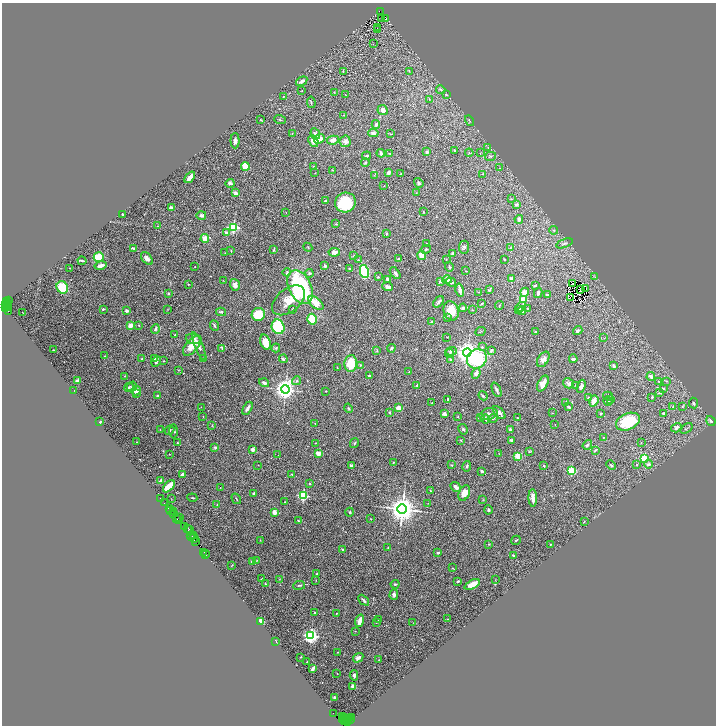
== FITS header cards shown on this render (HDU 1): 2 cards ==
NAXIS1  =                 1428
NAXIS2  =                 1447

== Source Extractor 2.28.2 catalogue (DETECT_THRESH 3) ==
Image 1428 x 1447 px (HDU 1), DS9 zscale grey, zoomed out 1/2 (1 PNG px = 2 x 2 image px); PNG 718 x 728 px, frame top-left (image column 1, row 1446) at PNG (2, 3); each listed source drawn as its Kron ellipse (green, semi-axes under 4 px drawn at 4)
Background 1.04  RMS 0.047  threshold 0.141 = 3 sigma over >= 5 px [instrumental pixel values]
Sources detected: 463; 60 cannot appear on this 1/2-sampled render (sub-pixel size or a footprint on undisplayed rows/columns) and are neither listed nor drawn; the other 403 listed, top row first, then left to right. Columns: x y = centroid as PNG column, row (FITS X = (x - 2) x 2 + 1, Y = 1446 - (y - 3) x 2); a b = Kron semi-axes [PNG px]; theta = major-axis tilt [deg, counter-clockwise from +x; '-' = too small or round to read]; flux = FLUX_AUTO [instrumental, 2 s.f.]
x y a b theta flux
381 12 4 2 - 350
381 19 2 1 - 6.5
385 19 2 2 - 3.7
377 28 2 1 - 52
377 30 3 2 - 5.6
373 44 3 2 - 3.7
343 71 4 2 - 7.9
409 71 3 2 - 3.6
302 81 6 3 34 29
441 90 5 3 - 14
302 91 2 2 - 3.3
334 92 3 2 - 5.2
446 94 3 3 - 8.2
345 95 2 1 - 2.9
283 96 2 1 - 3.6
429 99 2 2 - 3.2
311 102 6 3 -82 11
383 110 5 5 - 41
344 115 3 2 - 4.6
261 120 3 2 - 4.6
280 120 6 2 -21 7.5
470 121 5 2 - 5.8
376 125 4 3 - 14
292 133 2 2 - 3.5
373 133 5 4 - 28
315 134 6 4 -65 24
391 134 4 2 - 5.1
319 139 5 4 - 87
333 140 6 4 10 45
235 141 7 4 -88 35
313 141 6 4 -62 79
345 141 6 5 - 29
488 147 3 2 - 4.8
455 150 2 2 - 11
427 152 3 3 - 16
381 153 4 3 - 20
469 153 4 3 - 6.7
480 153 3 2 - 2.9
390 154 3 2 - 4.5
367 156 4 2 - 15
490 156 5 3 - 15
365 163 4 3 - 10
245 166 4 4 - 160
314 167 3 2 - 4
500 168 3 2 - 4.6
333 170 2 2 - 7.7
389 172 4 3 - 23
315 173 2 2 - 3.5
401 174 4 2 - 8.8
483 174 3 2 - 5.3
374 175 3 2 - 4.5
190 177 6 3 50 94
230 183 4 3 - 28
419 183 5 3 - 16
384 186 2 1 - 3.3
236 193 4 3 - 30
416 193 3 2 - 2.8
511 199 4 3 - 5.3
325 201 3 2 - 13
345 202 10 10 - 370
516 205 3 3 - 32
171 207 3 2 - 20
286 212 2 1 - 2.4
423 212 2 2 - 6.2
123 215 2 2 - 19
201 215 5 3 - 26
519 219 4 3 - 28
336 224 2 2 - 8
158 226 3 2 - 5.5
234 227 3 3 - 1000
553 230 4 3 - 12
226 233 2 2 - 70
386 233 3 2 - 8.1
205 239 4 4 - 86
564 243 8 2 20 13
427 244 3 2 - 11
308 247 4 3 - 6.8
464 247 6 5 - 17
133 248 3 2 - 17
510 248 2 2 - 3.5
426 249 5 3 - 16
273 250 3 2 - 10
231 251 2 2 - 4.7
334 252 5 3 - 40
225 253 3 2 - 3.8
452 253 4 3 - 11
353 255 3 2 - 4
421 255 5 3 - 130
99 257 5 4 - 250
147 258 7 4 -49 38
398 259 3 2 - 6.9
446 259 3 2 - 5.7
504 259 2 2 - 4.6
359 260 3 2 - 4.7
82 261 4 2 - 14
101 266 6 3 14 65
195 266 2 1 - 4.3
325 266 4 3 - 20
449 267 5 3 - 14
69 268 2 1 - 2.9
350 269 2 2 - 20
364 271 6 4 -80 760
465 271 2 2 - 3.6
287 272 4 3 - 11
309 273 4 4 - 13
395 273 7 3 -53 19
378 277 3 3 - 9.3
595 277 3 2 - 5.2
388 279 4 3 - 32
511 279 2 2 - 100
223 280 2 2 - 2.7
447 280 5 4 - 81
440 281 4 3 - 14
451 282 5 4 - 23
572 283 4 1 - 3
188 284 2 2 - 7.3
235 285 6 4 -72 36
535 285 3 2 - 8.7
62 287 6 5 - 230
300 287 18 11 -64 1800
388 287 5 3 - 37
586 289 4 1 - 1.3
460 290 6 2 -77 41
489 290 4 2 - 9
580 290 2 1 - 1.6
479 292 3 1 - 2.4
525 292 5 3 - 83
538 293 5 3 - 29
168 294 3 2 - 11
547 295 3 3 - 17
570 297 2 1 - 2.5
9 300 3 2 - 200
289 300 19 11 39 130
524 300 3 2 - 350
6 302 2 2 - 160
439 302 6 3 52 22
316 303 9 5 -41 120
8 304 3 1 - 260
482 304 3 2 - 11
5 305 4 2 - 360
7 306 2 1 - 260
499 306 4 3 - 7
5 307 2 1 - 26
521 307 5 3 - 22
463 308 4 4 - 14
527 308 3 2 - 5
103 309 3 2 - 13
293 309 2 2 - 8.5
519 309 4 3 - 8.7
167 310 2 2 - 3.8
472 310 3 1 - 3.6
8 311 2 1 - 270
126 311 4 3 - 17
451 311 10 7 -71 140
522 311 4 3 - 25
221 312 5 3 - 15
23 313 2 1 - 4.2
258 314 6 6 - 280
447 318 4 3 - 7.6
312 319 5 4 - 260
432 322 3 2 - 8.4
139 325 2 2 - 3.8
130 326 2 2 - 140
214 326 5 3 - 15
278 327 7 6 - 1000
155 329 5 3 - 15
480 331 6 2 25 6.6
578 331 5 4 - 21
536 332 3 2 - 7
175 335 2 2 - 6
447 337 3 2 - 4.2
604 338 3 2 - 4.4
193 339 7 5 -5 29
265 342 8 5 -72 140
192 346 12 6 48 100
199 346 15 4 -68 31
482 347 3 3 - 12
222 348 4 2 - 10
276 348 4 4 - 9.7
391 348 4 3 - 16
53 350 2 1 - 4.3
491 350 4 3 - 11
377 351 3 3 - 6.4
451 351 5 4 - 13
450 353 5 3 - 9.3
467 353 4 4 - 7400
105 356 3 2 - 4.7
142 359 3 2 - 9.1
154 359 4 2 - 8.8
204 359 3 3 - 6.9
283 359 4 3 - 23
477 359 10 9 - 590
543 359 8 5 58 33
573 359 4 3 - 25
451 360 4 3 - 16
156 361 5 3 - 21
164 361 2 2 - 4.7
351 364 8 6 86 230
361 365 3 3 - 7.9
613 366 4 3 - 27
337 368 2 2 - 3.6
178 370 2 1 - 2.9
409 372 3 1 - 3.5
476 373 5 4 - 33
125 376 3 2 - 8.1
369 376 2 2 - 15
651 377 4 3 - 41
77 381 4 2 - 20
297 381 4 3 - 13
658 381 4 2 - 5.3
667 381 3 3 - 7.4
264 383 5 3 - 25
543 383 8 5 61 66
568 383 6 4 -33 21
417 385 3 2 - 11
576 386 4 2 - 4.2
581 386 7 4 70 28
129 387 5 3 - 12
132 387 5 4 - 17
663 388 4 3 - 7.2
285 389 4 4 - 7300
74 390 2 1 - 2.4
496 390 7 2 -67 20
136 391 5 4 - 48
326 391 2 2 - 6.6
137 393 3 2 - 15
660 393 4 3 - 8.3
157 396 3 3 - 9.1
483 396 5 2 - 13
608 396 5 3 - 14
652 397 3 2 - 11
588 398 4 3 - 19
447 399 3 2 - 8.8
611 399 4 3 - 7.6
594 401 6 3 71 84
608 401 5 4 - 19
566 402 3 2 - 8.2
432 403 2 2 - 2.6
693 403 5 3 - 13
673 406 3 3 - 7.9
683 406 3 2 - 5.9
201 407 2 1 - 2.7
569 407 3 2 - 16
247 408 7 2 59 27
348 408 5 3 - 8.9
398 408 3 3 - 83
390 413 3 2 - 12
499 413 8 4 -47 45
553 413 3 2 - 4.4
601 413 2 2 - 10
664 413 3 2 - 19
444 414 4 3 - 54
488 414 9 5 16 36
203 416 2 2 - 3.2
458 417 2 2 - 9.7
480 417 3 2 - 14
517 418 2 2 - 7
485 419 4 3 - 27
493 419 5 2 - 7.2
711 421 5 3 - 31
100 422 2 2 - 15
628 422 12 8 23 340
315 423 2 2 - 3.1
212 425 4 3 - 6.3
555 425 2 2 - 2.2
676 428 5 3 - 27
686 428 7 2 37 9.6
463 429 5 4 - 15
160 430 3 2 - 3.4
170 430 5 3 - 11
510 430 3 3 - 24
174 431 7 2 -90 11
603 437 2 2 - 4.2
461 440 4 2 - 5.4
512 440 4 3 - 21
137 442 2 2 - 3.3
177 443 3 2 - 6.5
316 443 2 2 - 3.4
354 443 5 3 - 12
641 443 2 2 - 3.3
587 445 5 3 - 14
215 447 4 3 - 19
252 449 3 2 - 51
595 450 4 2 - 12
530 451 4 3 - 7.1
318 453 4 3 - 63
499 453 3 2 - 3.7
169 454 2 2 - 2.3
278 455 2 1 - 6.5
518 456 4 3 - 110
644 458 3 3 - 330
393 462 3 2 - 6.6
648 464 4 3 - 22
258 465 2 1 - 3.3
452 465 3 2 - 9.4
611 465 5 2 - 8.8
637 465 3 3 - 7.5
351 466 3 2 - 27
467 466 5 3 - 13
544 466 4 2 - 8.7
482 471 3 3 - 26
571 471 3 3 - 670
182 474 4 3 - 25
292 474 3 2 - 9.5
161 481 2 2 - 62
309 483 2 2 - 6.3
169 486 7 4 46 140
220 487 2 2 - 3.4
456 487 6 3 -37 43
430 490 3 2 - 5.9
254 493 3 2 - 14
464 493 8 5 65 100
303 495 3 3 - 990
192 498 5 2 - 8.2
533 498 9 3 -88 70
161 499 2 1 - 33
171 499 3 1 - 3.4
236 499 6 2 -58 6.1
483 500 3 2 - 4.6
285 502 3 2 - 5.4
164 503 2 1 - 110
428 503 2 1 - 2.5
217 505 2 2 - 5
169 508 3 2 - 120
402 509 4 4 - 14000
488 510 4 3 - 17
171 511 3 1 - 160
173 511 2 1 - 52
274 512 4 3 - 55
349 512 4 4 - 9.4
174 514 4 2 - 280
180 517 2 1 - 97
177 519 2 1 - 89
371 519 3 2 - 3.6
178 520 2 1 - 56
298 521 3 2 - 4.7
584 521 3 1 - 4.3
185 526 4 2 - 280
188 528 4 2 - 130
189 529 2 2 - 380
191 535 3 1 - 160
192 536 3 1 - 150
193 536 3 1 - 120
194 538 4 2 - 290
260 540 2 2 - 4.1
516 540 5 2 - 9.5
195 541 3 2 - 79
489 544 3 2 - 5.6
550 545 2 2 - 5.7
388 548 2 2 - 5.6
343 550 2 2 - 43
204 552 2 1 - 76
205 553 2 1 - 58
438 553 3 2 - 13
206 555 2 1 - 77
514 555 3 2 - 13
257 560 2 2 - 3.7
252 561 4 3 - 17
232 565 3 2 - 5
453 568 2 2 - 3.6
317 574 4 3 - 13
261 579 2 1 - 3.5
279 579 3 2 - 3.3
316 580 3 2 - 4.1
495 580 2 2 - 3.2
458 581 3 2 - 9.9
265 584 2 2 - 3.8
395 584 4 3 - 10
299 585 6 2 7 11
472 585 8 4 24 80
394 595 5 4 - 21
364 600 6 2 -44 20
315 613 3 2 - 11
336 614 3 2 - 5.1
447 619 2 1 - 2.8
379 620 3 2 - 5.8
260 621 2 2 - 390
360 621 6 3 72 89
376 622 3 2 - 3.6
413 623 3 2 - 3.2
355 631 2 2 - 3.6
311 636 4 3 - 2800
276 641 3 2 - 5.6
337 652 2 2 - 4.4
301 657 3 2 - 3.9
358 658 5 4 - 38
379 660 2 2 - 2.8
307 662 2 2 - 8.2
313 669 4 2 - 29
337 673 3 2 - 2.8
354 675 5 4 - 21
353 687 4 3 - 54
334 697 3 3 - 13
333 713 2 1 - 63
342 717 3 2 - 340
344 717 2 1 - 170
351 717 2 1 - 94
346 719 3 2 - 220
349 719 3 2 - 280
343 720 2 1 - 110
344 720 4 1 - 140
350 720 3 1 - 110
347 721 2 1 - 51
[60 sub-pixel or undisplayed-footprint detections neither listed nor drawn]